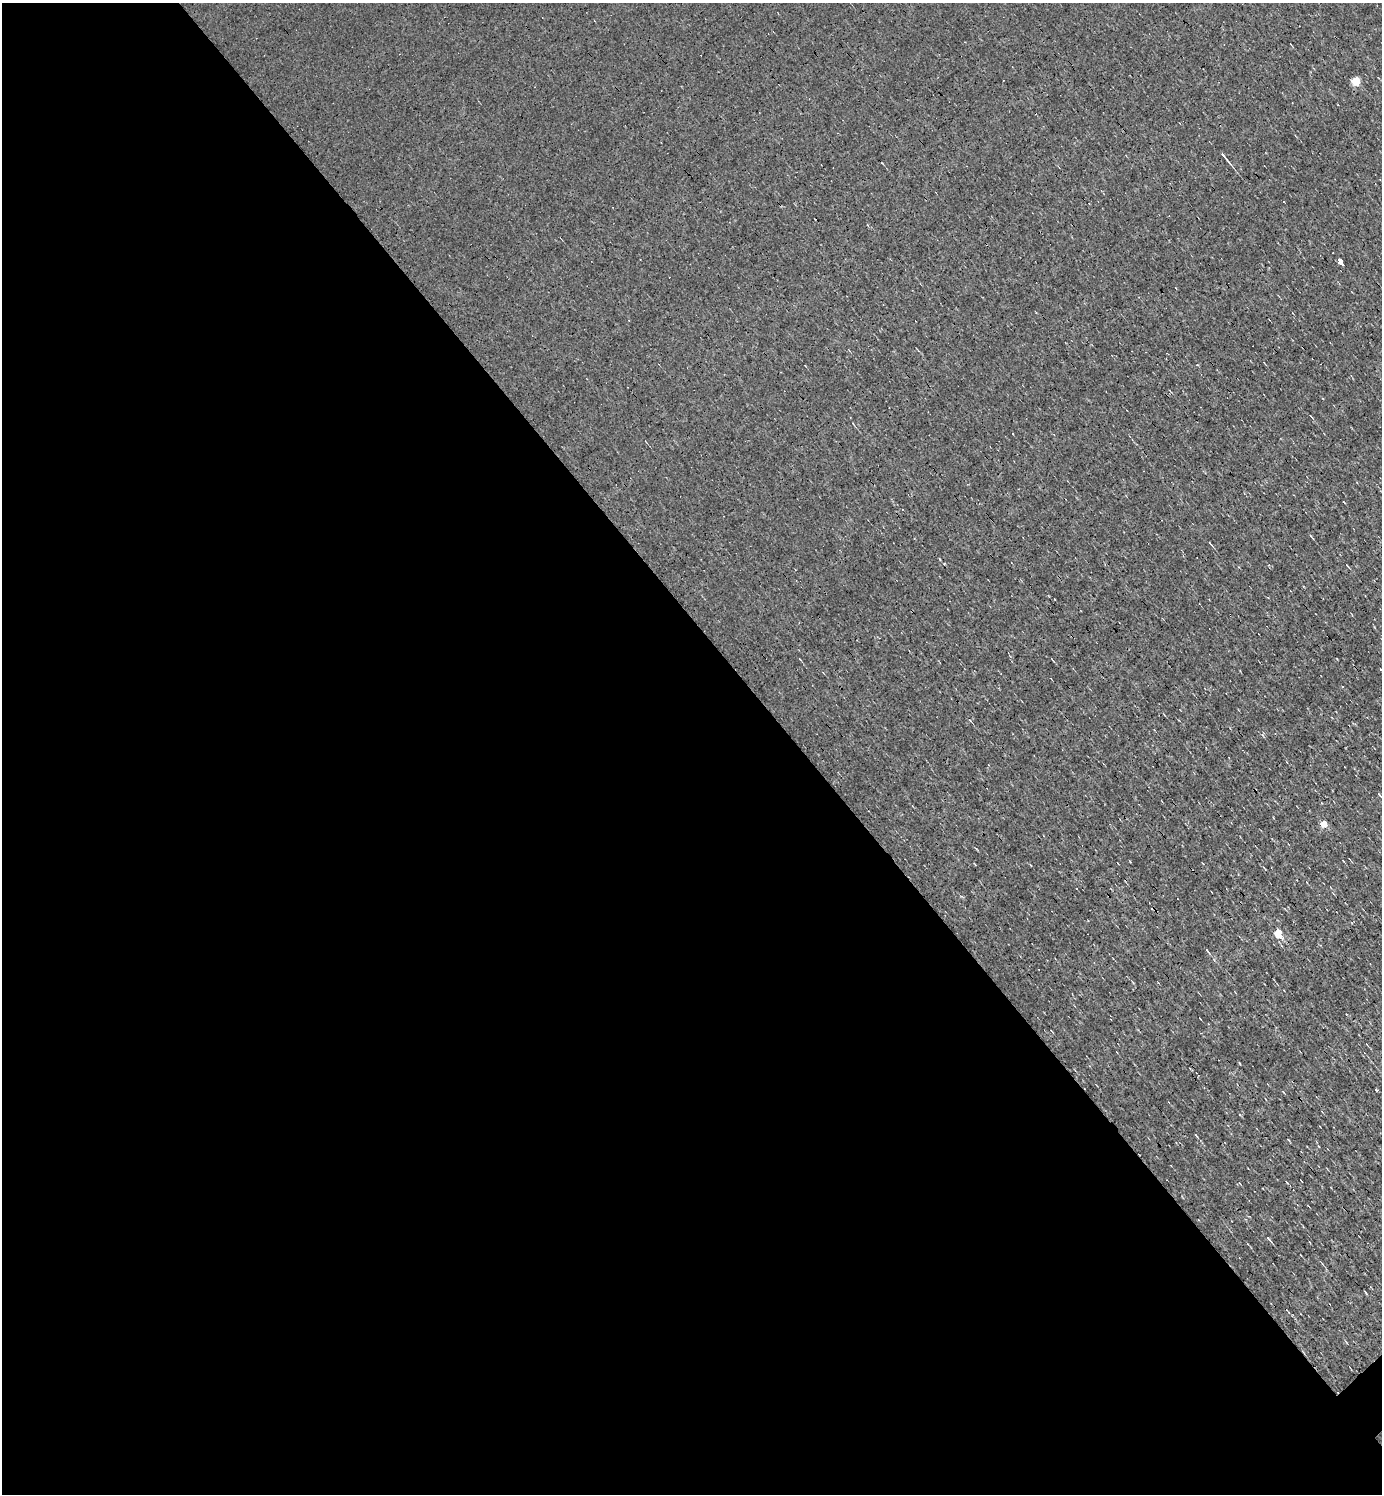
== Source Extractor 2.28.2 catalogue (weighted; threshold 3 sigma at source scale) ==
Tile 9 of 4 x 4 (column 1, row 3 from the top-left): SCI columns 153-1532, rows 1493-2984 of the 5966 x 5967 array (HDU 1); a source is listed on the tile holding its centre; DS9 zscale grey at full resolution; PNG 1384 x 1496 px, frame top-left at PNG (2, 3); no overlay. Shown black and unused: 58% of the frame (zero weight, under 3 of 4 exposures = <1% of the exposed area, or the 3 px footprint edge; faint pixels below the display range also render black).
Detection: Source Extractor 2.28.2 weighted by HDU 2 'WHT'; one run over the whole footprint, this tile lists its part. Background -4.87e-04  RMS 0.039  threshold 0.175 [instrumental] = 3 sigma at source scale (4.5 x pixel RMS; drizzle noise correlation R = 1.50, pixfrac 1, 0.05/0.05 arcsec/px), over >= 5 px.
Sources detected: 26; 7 cosmic-ray / hot-pixel residue — not listed; the other 19 listed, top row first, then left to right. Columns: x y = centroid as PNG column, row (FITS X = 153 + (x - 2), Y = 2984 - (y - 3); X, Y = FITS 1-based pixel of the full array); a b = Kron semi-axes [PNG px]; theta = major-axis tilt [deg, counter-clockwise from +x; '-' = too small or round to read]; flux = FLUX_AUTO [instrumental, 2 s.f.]
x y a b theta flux
1355 80 5 5 - 180
1224 157 18 3 -51 18
1284 201 3 2 - 5.1
1341 261 4 4 - 200
1311 416 4 2 - 3.2
853 424 5 2 - 3
1013 434 3 2 - 4.1
1343 502 3 2 - 3.6
1311 536 4 3 - 3.6
1210 543 5 3 - 3.8
1347 565 6 2 -50 3.5
970 720 4 3 - 3.2
1380 795 6 2 -53 4.6
1323 823 5 4 - 94
1278 933 5 5 - 180
1207 951 8 2 -52 5.6
1376 1090 3 3 - 13
1196 1135 6 3 -53 4.3
1268 1238 6 3 -58 5.7
Unlisted compact peaks at least as high as the median listed source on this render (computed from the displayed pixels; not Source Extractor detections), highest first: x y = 1130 861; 1239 1063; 1366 1293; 976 849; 1337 659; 1240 1115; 961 896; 1263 735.